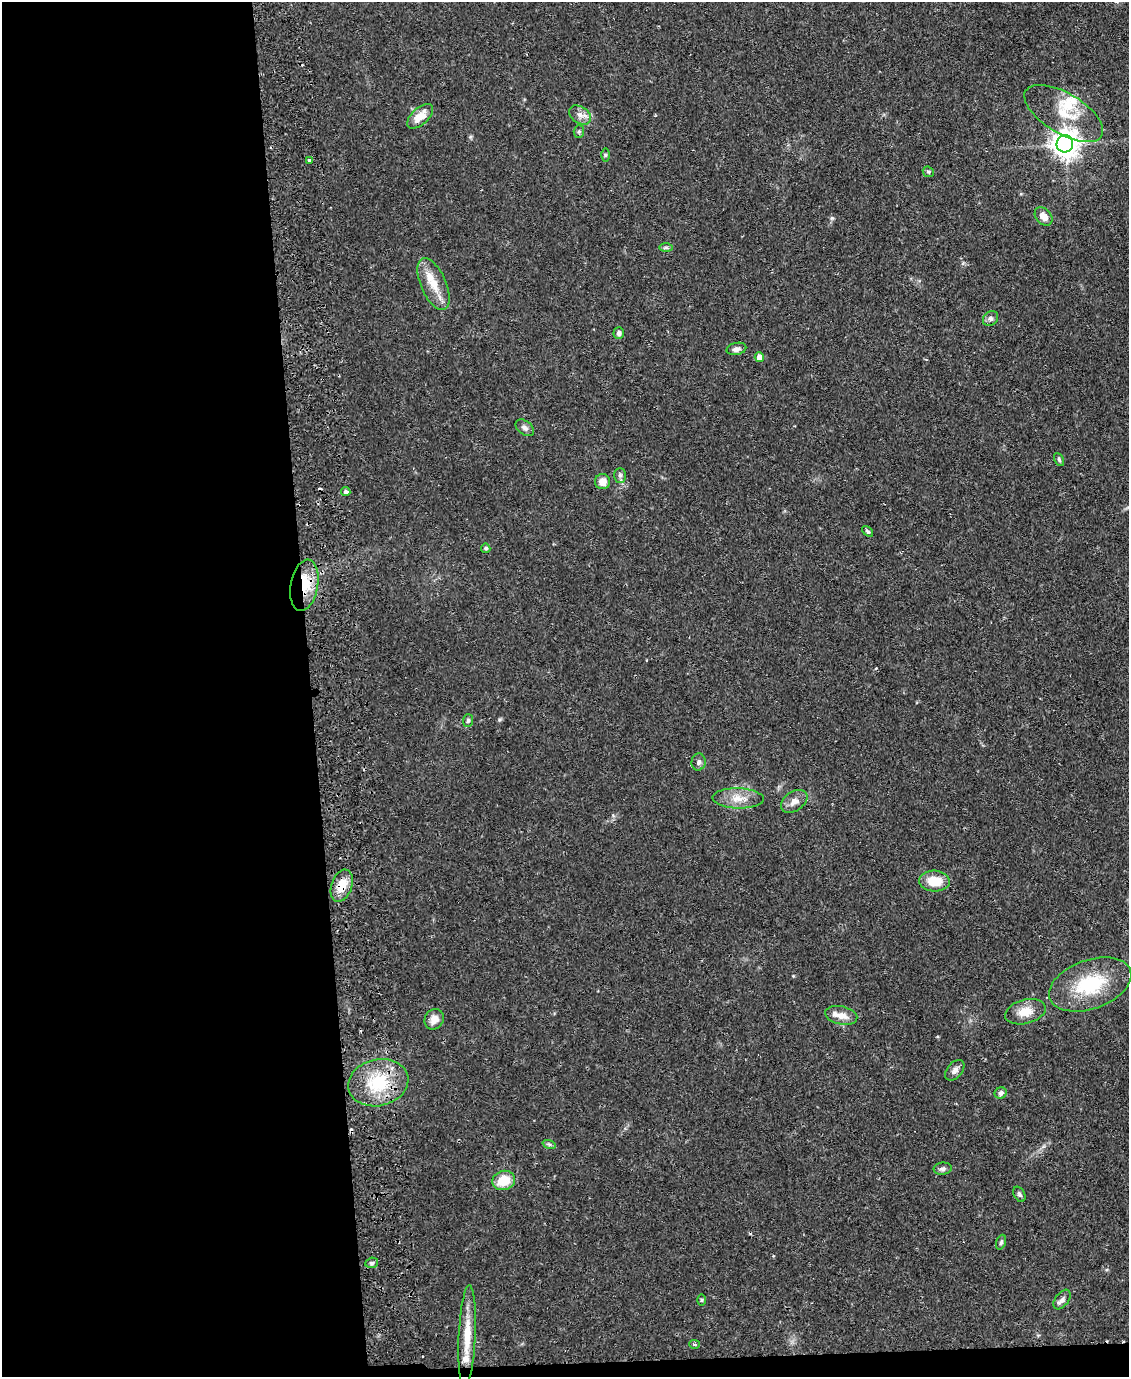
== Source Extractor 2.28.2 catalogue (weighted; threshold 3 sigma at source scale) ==
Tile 9 of 4 x 3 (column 1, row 3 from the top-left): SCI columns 57-1183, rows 135-1509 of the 4619 x 4496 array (HDU 1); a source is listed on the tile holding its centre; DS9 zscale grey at full resolution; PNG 1131 x 1379 px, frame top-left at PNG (2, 2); each listed source drawn as its Kron ellipse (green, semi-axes under 4 px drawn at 4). Shown black and unused: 28% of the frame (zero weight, under 2 of 3 exposures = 3% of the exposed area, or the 3 px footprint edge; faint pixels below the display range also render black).
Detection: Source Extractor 2.28.2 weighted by HDU 2 'WHT'; one run over the whole footprint, this tile lists its part. Background 0.0815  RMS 0.0057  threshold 0.0255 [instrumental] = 3 sigma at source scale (4.5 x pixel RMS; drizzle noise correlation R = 1.50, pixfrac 1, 0.05/0.05 arcsec/px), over >= 5 px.
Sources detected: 56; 6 cosmic-ray / hot-pixel residue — neither listed nor drawn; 4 inside a brighter listed object's ellipse — not listed separately; the other 46 listed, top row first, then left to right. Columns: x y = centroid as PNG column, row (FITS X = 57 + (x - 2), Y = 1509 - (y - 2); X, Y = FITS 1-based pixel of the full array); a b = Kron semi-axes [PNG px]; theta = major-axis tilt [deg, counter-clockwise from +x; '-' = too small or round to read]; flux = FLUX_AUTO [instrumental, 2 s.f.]
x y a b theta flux
1064 113 44 20 -31 21
580 115 12 8 -35 3.4
420 116 16 8 43 7.9
579 131 6 5 - 0.98
1065 144 8 8 - 630
605 155 6 4 90 0.83
309 160 3 3 - 2.6
928 172 6 5 - 0.9
1044 216 10 7 -47 4.4
666 248 7 4 0 0.99
433 284 28 12 -66 12
990 319 8 6 43 1.8
619 333 6 5 - 1.5
736 349 10 6 13 2.4
759 357 5 4 - 4.5
525 428 10 6 -39 1.9
1059 459 7 4 -64 0.91
620 475 7 6 - 1.6
602 482 7 7 - 5.4
346 492 4 4 - 1.9
868 531 6 4 -42 1.1
486 548 4 4 - 1.1
304 585 26 13 80 17
468 720 6 5 - 1.1
699 762 8 7 - 1.7
738 798 25 10 -2 8.1
794 801 15 9 35 4.2
934 881 15 10 -4 12
342 886 16 10 71 9.5
1090 984 43 24 20 34
1025 1012 21 12 15 8.4
841 1015 16 9 -12 5.6
434 1019 11 9 58 4.9
955 1070 12 7 49 2.4
378 1083 30 23 14 28
1001 1093 6 5 - 1.9
549 1144 7 4 -18 0.92
943 1169 9 6 6 1.7
504 1180 11 9 17 13
1019 1194 8 5 -61 1.2
1001 1242 8 4 69 1.1
372 1263 6 5 - 1.3
1062 1299 11 6 53 2.4
701 1300 5 3 - 0.64
467 1336 51 8 87 14
694 1344 5 4 - 1
Overlapping masked pixels (flux is a lower limit): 2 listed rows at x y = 304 585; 342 886
Unlisted compact peaks at least as high as the median listed source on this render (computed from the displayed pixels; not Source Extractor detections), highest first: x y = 832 218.